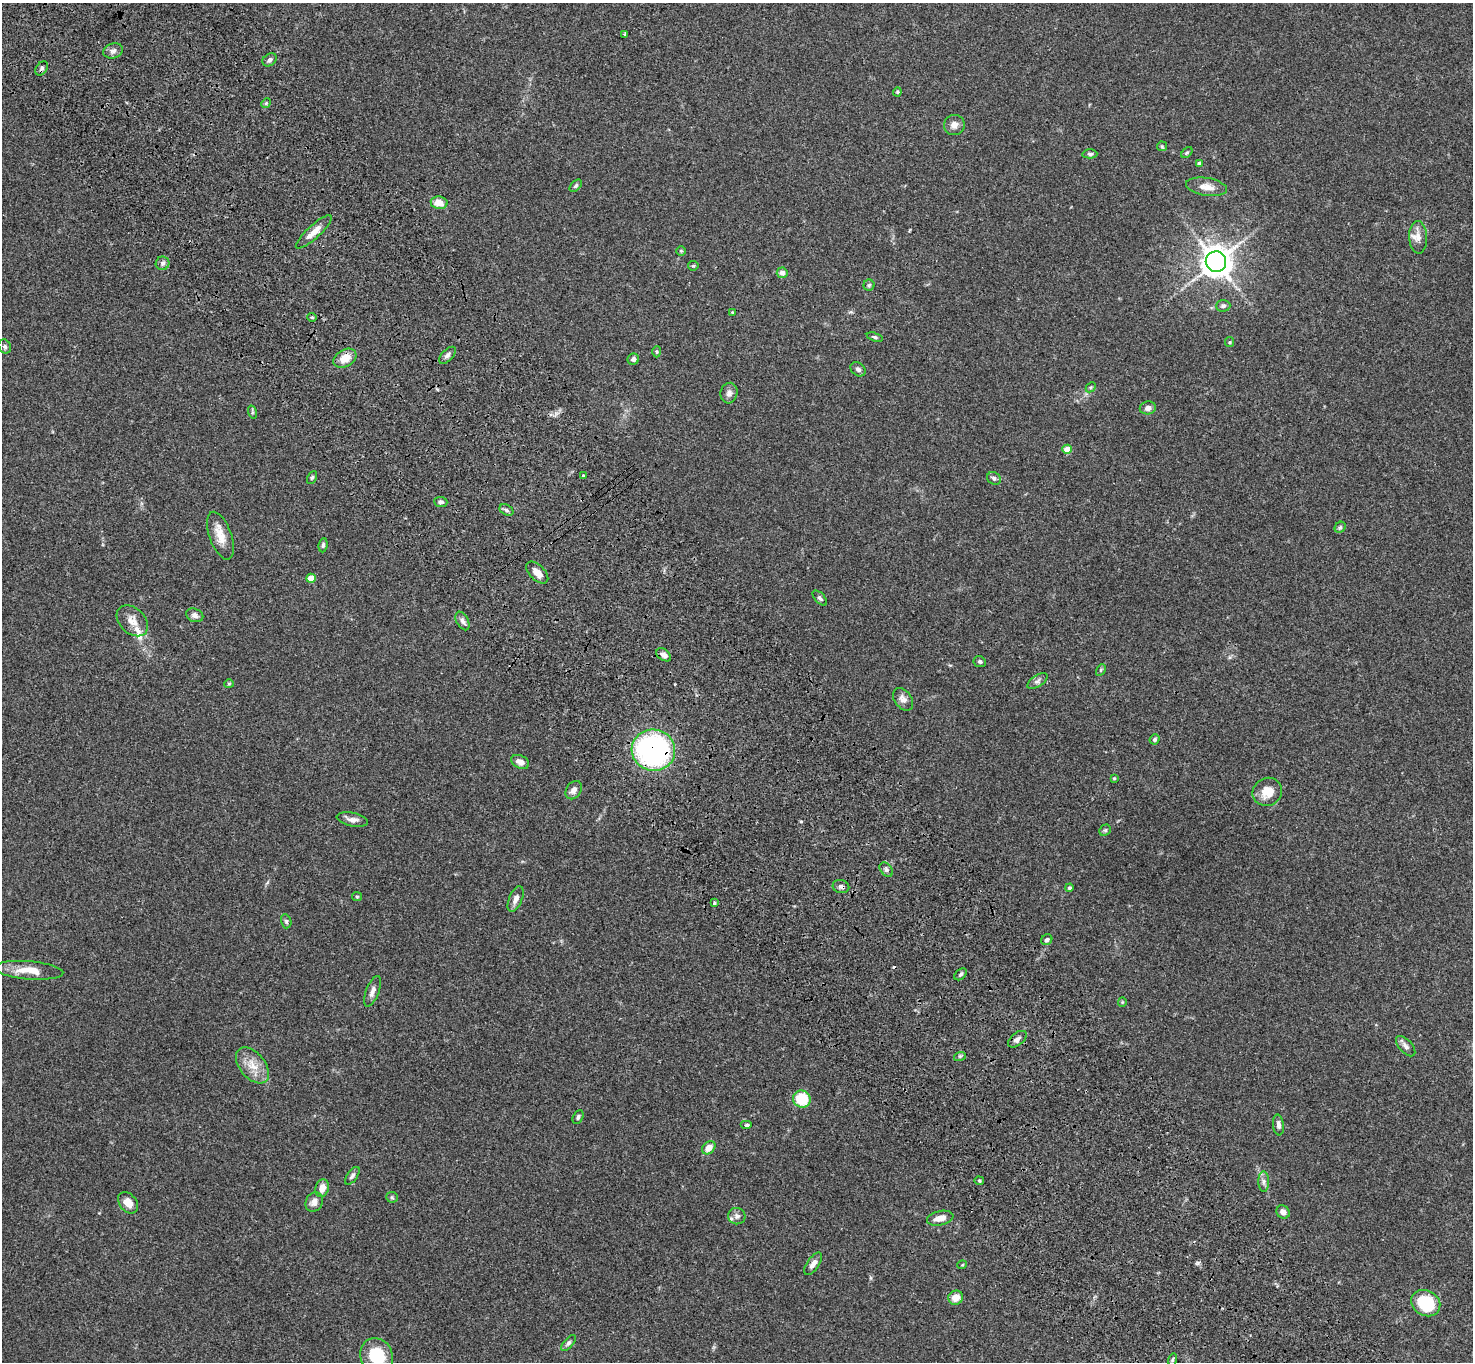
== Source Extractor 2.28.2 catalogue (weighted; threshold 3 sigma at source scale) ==
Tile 11 of 4 x 4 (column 3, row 3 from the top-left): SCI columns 3045-4515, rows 1600-2959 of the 6091 x 6060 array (HDU 1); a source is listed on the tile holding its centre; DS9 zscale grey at full resolution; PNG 1475 x 1364 px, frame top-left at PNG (2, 3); each listed source drawn as its Kron ellipse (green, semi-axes under 4 px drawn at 4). Shown black and unused: <1% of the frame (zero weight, under 3 of 4 exposures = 6% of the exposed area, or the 3 px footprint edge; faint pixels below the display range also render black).
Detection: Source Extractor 2.28.2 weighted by HDU 2 'WHT'; one run over the whole footprint, this tile lists its part. Background 0.0792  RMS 0.0059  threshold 0.0263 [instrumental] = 3 sigma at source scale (4.5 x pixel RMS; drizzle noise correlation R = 1.50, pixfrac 1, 0.05/0.05 arcsec/px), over >= 5 px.
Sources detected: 109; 1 cosmic-ray / hot-pixel residue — neither listed nor drawn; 4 inside a brighter listed object's ellipse — not listed separately; the other 104 listed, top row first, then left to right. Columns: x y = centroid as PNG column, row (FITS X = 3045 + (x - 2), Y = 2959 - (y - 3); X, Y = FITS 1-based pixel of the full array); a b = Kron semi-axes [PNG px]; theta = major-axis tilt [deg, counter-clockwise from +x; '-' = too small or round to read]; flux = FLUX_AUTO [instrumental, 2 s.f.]
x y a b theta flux
625 34 3 3 - 0.63
113 51 10 7 21 2.2
270 60 8 6 37 1.8
42 68 8 5 54 1.4
897 92 4 4 - 0.62
266 103 5 4 - 0.7
954 125 10 10 - 3.6
1162 146 5 5 - 0.66
1187 153 6 4 47 0.81
1090 154 7 4 -1 1.1
1199 163 4 4 - 0.77
576 186 7 4 46 1.1
1207 187 21 9 -9 6.1
439 203 8 6 -10 7.2
314 232 23 6 43 5.8
1418 237 16 9 -87 4.3
681 251 4 4 - 0.64
1216 262 10 10 - 750
163 263 7 6 - 1.7
693 266 5 4 - 0.78
782 273 5 5 - 2.7
869 285 5 5 - 0.92
1223 306 7 6 - 1.6
732 312 4 3 - 0.54
312 317 5 4 - 0.77
875 337 8 4 -17 1.1
1230 342 5 4 - 0.7
5 347 7 6 - 1.5
657 352 6 4 88 0.76
447 355 10 5 45 2
345 358 12 8 30 8.2
633 359 6 5 - 1.7
858 369 8 6 -39 1.8
1091 387 6 4 44 0.75
729 393 10 8 77 2.6
1148 408 8 6 12 2.7
252 412 7 4 -72 0.8
1067 449 5 4 - 11
583 476 4 3 - 0.65
312 477 7 4 63 0.92
994 478 7 6 - 1.7
441 502 7 5 -5 1.5
506 510 7 5 -28 1.4
1340 527 6 5 - 0.97
220 536 25 11 -70 8.2
323 545 7 4 82 1.3
537 573 13 7 -44 4.7
311 578 4 4 - 11
820 598 9 5 -47 1.4
195 615 9 6 -23 2.1
132 621 18 12 -44 6.1
462 621 10 6 -63 2.1
664 655 8 5 -36 2.3
980 662 6 5 - 1.1
1101 670 6 4 61 0.78
1037 681 11 5 33 1.9
229 684 5 4 - 0.71
903 699 12 8 -53 3.8
1155 739 5 4 - 1.1
653 750 22 20 -11 130
520 762 9 6 -27 3.5
1114 778 4 3 - 0.58
574 790 10 7 56 3.2
1267 792 15 13 32 9.3
352 819 16 6 -12 3.6
1105 830 6 5 - 0.9
886 870 8 5 -50 1.4
841 887 8 6 -15 2
1069 888 4 4 - 0.95
357 897 5 4 - 0.69
516 899 14 6 67 2.9
714 903 4 3 - 0.59
286 921 7 5 -76 1.1
1047 940 6 5 - 1.3
29 970 34 9 -5 11
960 974 7 5 41 1.2
372 991 16 6 69 3.2
1122 1002 4 4 - 0.57
1017 1039 11 6 38 2.2
1406 1046 12 6 -48 2.4
960 1056 6 4 17 0.84
252 1065 21 12 -50 8.9
802 1099 9 8 - 21
578 1117 7 4 61 1.1
747 1125 6 4 0 0.94
1278 1125 10 5 -83 1.9
709 1148 7 5 42 5.5
352 1176 10 5 54 1.6
979 1181 4 3 - 0.69
1264 1182 10 5 -89 2
322 1188 9 6 73 5
392 1197 6 5 - 0.92
314 1202 10 8 62 4
128 1203 12 8 -50 5.3
1283 1212 7 6 - 2.9
737 1216 9 8 - 2.1
940 1218 13 7 13 5.3
813 1264 13 6 56 3.3
962 1265 5 3 - 0.46
956 1298 7 7 - 6.4
1426 1303 15 12 -30 26
568 1343 9 4 49 1.5
377 1356 18 16 -63 25
1172 1360 6 4 73 0.86
Overlapping masked pixels (flux is a lower limit): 2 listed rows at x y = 653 750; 841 887
Isophote crosses this tile's border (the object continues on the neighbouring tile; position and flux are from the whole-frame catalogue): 1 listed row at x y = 377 1356